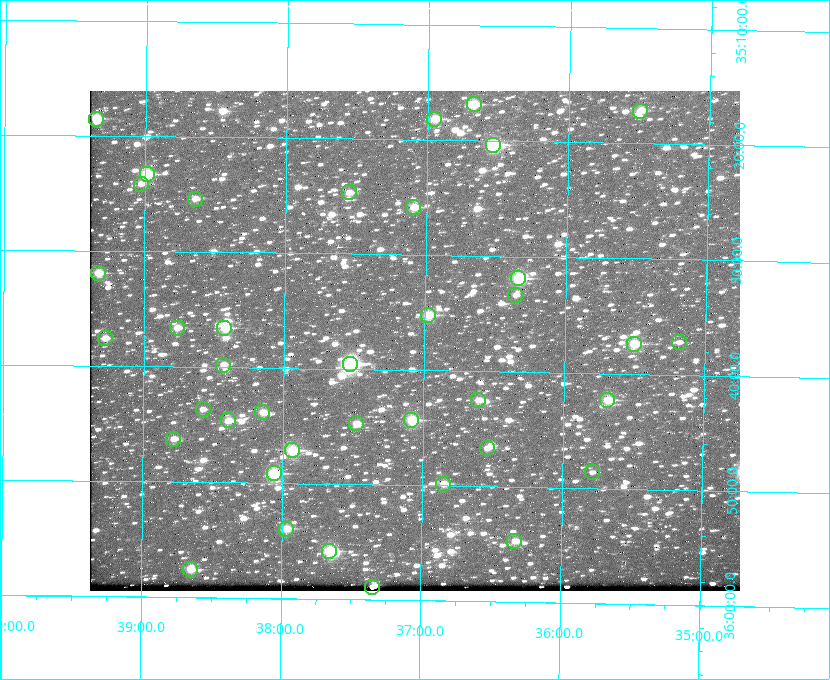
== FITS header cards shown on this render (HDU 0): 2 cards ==
NAXIS1  =                  650 / Width of table row in bytes
NAXIS2  =                  500 / Number of rows in table

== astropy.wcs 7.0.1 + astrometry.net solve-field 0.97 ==
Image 650 x 500 px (HDU 0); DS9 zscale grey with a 90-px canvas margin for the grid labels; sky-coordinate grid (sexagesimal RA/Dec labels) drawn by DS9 from the SOLVED WCS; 39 Tycho-2 reference stars matched to detected sources circled (green)
Header WCS: none
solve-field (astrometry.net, Tycho-2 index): SOLVED blind (the file carries no WCS)
Solved WCS: RA---TAN-SIP/DEC--TAN-SIP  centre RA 18:37:04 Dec +35:37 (279.27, +35.62 deg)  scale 5.21 arcsec/px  FOV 56.5' x 43.4'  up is +179 deg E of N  parity flipped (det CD > 0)
(file carries no celestial WCS; the grid is the blind solution)
Tycho-2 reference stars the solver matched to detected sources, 39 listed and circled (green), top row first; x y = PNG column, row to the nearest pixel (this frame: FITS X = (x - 90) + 1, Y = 500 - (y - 91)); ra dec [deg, ICRS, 3 dp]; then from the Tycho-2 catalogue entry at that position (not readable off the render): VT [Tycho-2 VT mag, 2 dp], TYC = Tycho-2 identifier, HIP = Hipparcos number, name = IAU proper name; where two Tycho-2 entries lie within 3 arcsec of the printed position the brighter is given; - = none
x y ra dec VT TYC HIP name
474 104 279.169 +35.281 10.53 2645-756-1 - -
640 111 278.873 +35.286 11.83 2632-1249-1 - -
96 119 279.838 +35.309 10.90 2645-842-1 - -
434 119 279.238 +35.303 11.12 2645-808-1 - -
493 145 279.134 +35.339 9.91 2645-980-1 - -
147 174 279.747 +35.388 10.29 2645-648-1 - -
141 184 279.758 +35.402 11.51 2645-674-1 - -
349 192 279.388 +35.411 11.24 2645-612-1 - -
195 199 279.661 +35.423 11.63 2645-537-1 - -
413 207 279.273 +35.431 11.09 2645-464-1 - -
98 273 279.832 +35.532 10.61 2645-711-1 - -
518 278 279.085 +35.532 9.84 2645-710-1 - -
515 295 279.089 +35.556 12.25 2645-664-1 - -
428 315 279.243 +35.587 11.11 2645-606-1 - -
177 328 279.691 +35.610 11.17 2645-563-1 - -
224 328 279.606 +35.610 10.50 2645-565-1 - -
105 338 279.819 +35.626 11.93 2649-62-1 - -
679 342 278.797 +35.620 11.98 2632-1285-1 - -
634 344 278.877 +35.623 10.37 2632-1282-1 - -
350 364 279.382 +35.660 8.88 2649-136-1 91311 -
223 365 279.608 +35.663 11.57 2649-139-1 - -
478 400 279.153 +35.708 11.59 2649-53-1 - -
607 400 278.922 +35.705 10.37 2636-96-1 - -
203 409 279.644 +35.727 11.73 2649-34-1 - -
262 412 279.537 +35.731 11.00 2649-31-1 - -
228 420 279.598 +35.743 11.39 2649-19-1 - -
411 420 279.271 +35.739 10.27 2649-22-1 - -
356 423 279.370 +35.745 11.39 2649-20-1 - -
173 439 279.695 +35.771 11.56 2649-1228-1 - -
487 448 279.136 +35.778 11.49 2649-1247-1 - -
292 450 279.483 +35.786 9.96 2649-1276-1 - -
592 472 278.947 +35.810 12.41 2636-73-1 - -
274 473 279.516 +35.819 10.07 2649-1464-1 - -
443 484 279.212 +35.831 10.99 2649-1529-1 - -
286 529 279.492 +35.899 10.86 2649-1492-1 - -
514 541 279.083 +35.912 11.42 2649-1448-1 - -
329 551 279.414 +35.931 10.32 2649-1381-1 - -
190 569 279.662 +35.960 11.12 2649-1270-1 - -
372 587 279.337 +35.982 10.50 2649-1232-1 - -